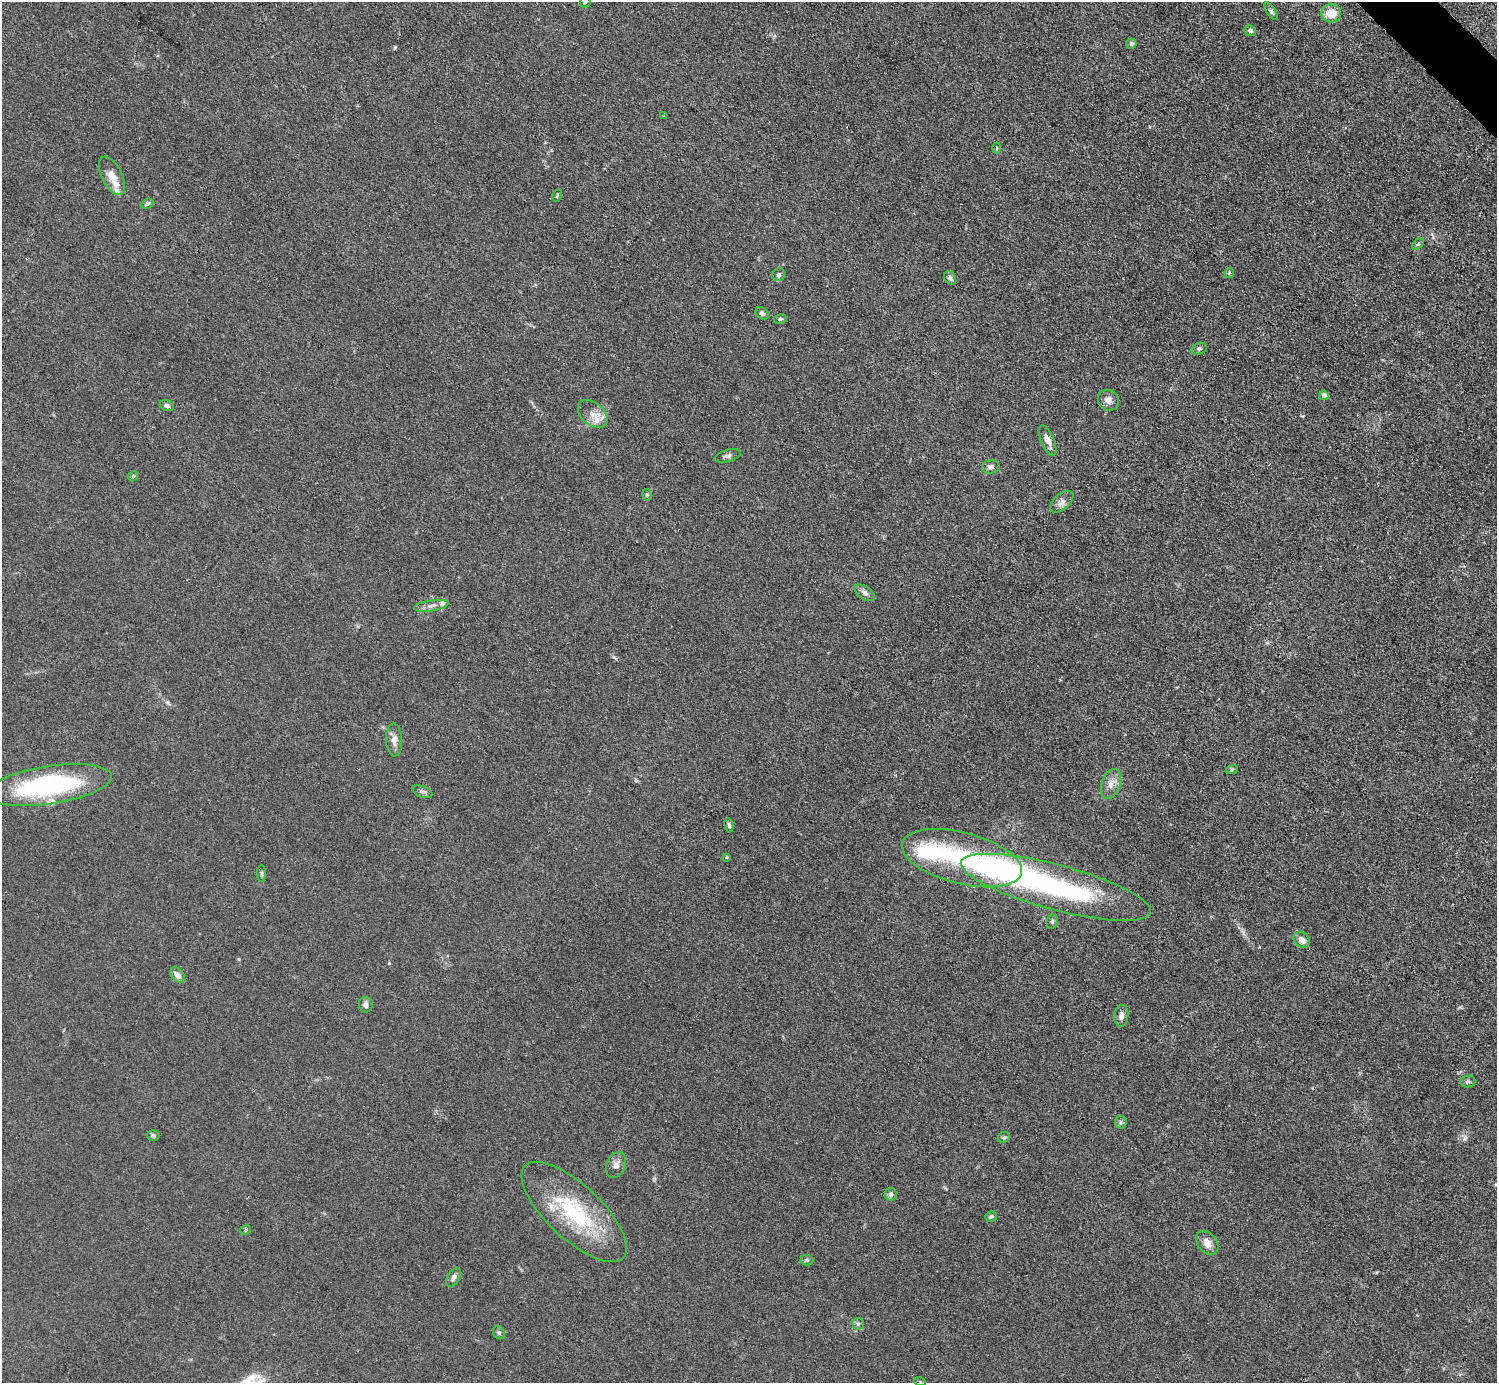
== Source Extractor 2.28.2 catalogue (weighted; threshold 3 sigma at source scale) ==
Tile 10 of 4 x 4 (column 2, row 3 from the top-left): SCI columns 1497-2991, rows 1684-3064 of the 5984 x 5984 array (HDU 1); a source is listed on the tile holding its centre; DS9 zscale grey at full resolution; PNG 1499 x 1385 px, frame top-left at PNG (2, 2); each listed source drawn as its Kron ellipse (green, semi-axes under 4 px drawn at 4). Shown black and unused: <1% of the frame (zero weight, under 3 of 4 exposures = <1% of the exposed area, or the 3 px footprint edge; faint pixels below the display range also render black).
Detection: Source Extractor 2.28.2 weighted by HDU 2 'WHT'; one run over the whole footprint, this tile lists its part. Background 0.0445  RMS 0.0054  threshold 0.0244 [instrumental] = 3 sigma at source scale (4.5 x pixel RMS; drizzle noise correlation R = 1.50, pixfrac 1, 0.05/0.05 arcsec/px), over >= 5 px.
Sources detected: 67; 1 inside a brighter object's white glare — neither listed nor drawn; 7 inside a brighter listed object's ellipse — not listed separately; the other 59 listed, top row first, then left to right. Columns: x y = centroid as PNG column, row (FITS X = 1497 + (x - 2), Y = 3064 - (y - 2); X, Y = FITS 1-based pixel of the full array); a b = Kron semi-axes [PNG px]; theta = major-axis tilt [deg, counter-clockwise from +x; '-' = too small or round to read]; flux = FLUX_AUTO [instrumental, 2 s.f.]
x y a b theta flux
585 2 5 5 - 0.87
1271 11 10 4 -58 1.2
1331 13 10 9 - 9.5
1250 31 6 5 - 1.5
1131 44 5 5 - 1.1
664 116 3 3 - 0.51
996 148 5 3 - 0.62
112 176 21 10 -63 7.4
557 196 6 4 63 0.77
147 204 6 4 28 1.1
1418 244 7 4 44 0.9
1229 273 5 5 - 0.7
779 275 6 6 - 1.4
950 278 7 5 -57 1.9
762 313 7 5 -32 1.9
780 319 6 4 13 0.85
1199 349 8 5 16 1.2
1324 395 4 4 - 3
1108 400 11 10 - 3.6
167 406 7 5 -19 1.5
593 414 17 11 -40 5.8
1048 441 16 6 -67 3.9
727 456 13 6 16 1.8
991 467 9 6 9 2
133 476 5 4 - 0.72
647 495 6 4 -80 0.89
1062 502 14 7 41 2.8
865 593 11 6 -32 2.3
431 606 17 5 9 2.8
394 740 16 8 -88 3.9
1232 769 6 4 19 0.81
1111 784 15 9 71 4.5
49 785 63 19 8 84
422 792 10 5 -19 1.6
729 825 7 4 -81 1.2
727 857 4 3 - 0.53
962 858 61 25 -14 53
262 874 8 4 -90 0.94
1056 887 98 22 -15 100
1052 922 7 5 78 1.2
1302 940 9 7 -44 4
177 975 9 6 -48 3.7
366 1005 8 7 - 2.4
1121 1016 11 7 84 2.9
1468 1081 7 6 - 1.2
1121 1122 6 5 - 1.1
153 1136 6 5 - 1.1
1004 1137 6 5 - 1
616 1165 13 9 69 3.4
891 1194 6 6 - 1.7
574 1212 67 27 -43 52
991 1216 6 5 - 1
245 1230 6 4 30 0.75
1207 1243 13 9 -50 4.5
807 1260 6 5 - 1
454 1277 10 6 57 2.3
858 1324 6 5 - 0.93
499 1333 7 5 -58 1.1
920 1382 6 4 -19 0.66
Isophote crosses this tile's border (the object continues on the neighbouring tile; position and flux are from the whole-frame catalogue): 1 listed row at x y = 585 2